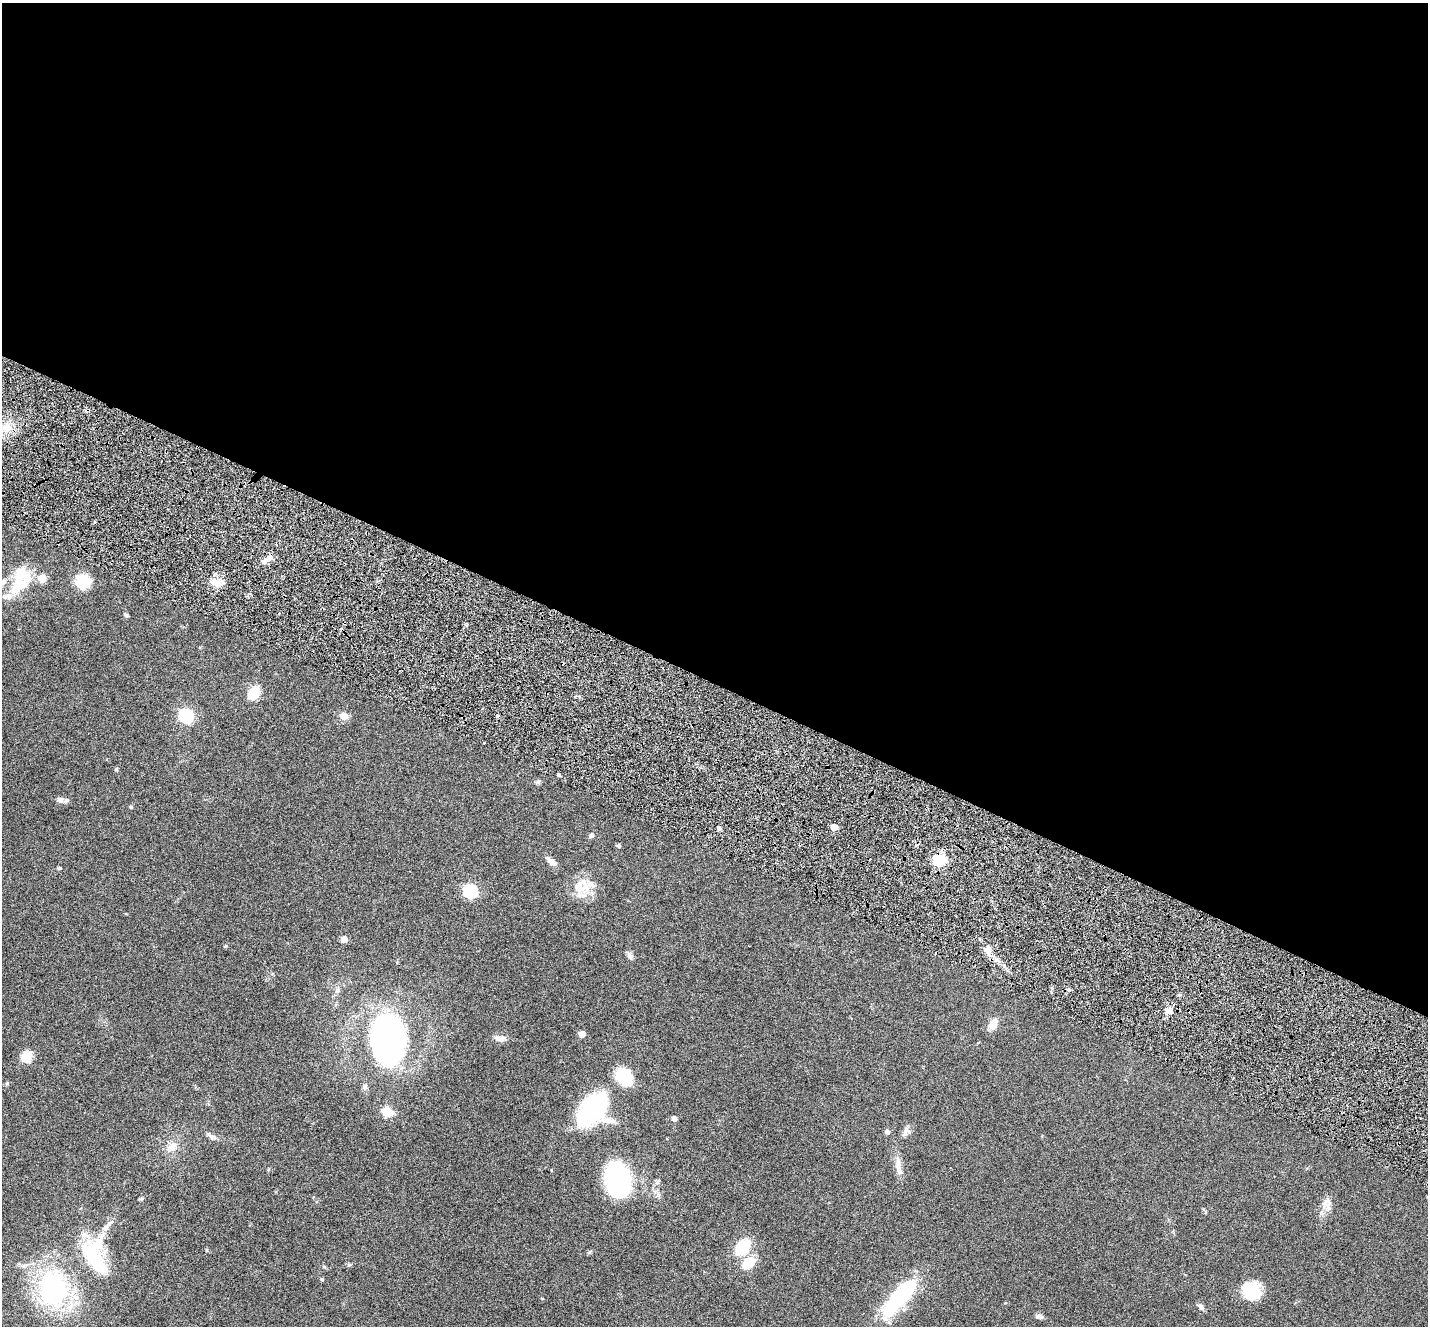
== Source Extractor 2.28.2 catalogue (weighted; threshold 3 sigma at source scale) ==
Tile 3 of 4 x 4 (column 3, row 1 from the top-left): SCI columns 2935-4360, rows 4259-5582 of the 5796 x 5871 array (HDU 1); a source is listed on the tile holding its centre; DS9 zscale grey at full resolution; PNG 1430 x 1328 px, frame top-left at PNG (2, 3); no overlay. Shown black and unused: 52% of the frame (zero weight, under 5 of 9 exposures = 5% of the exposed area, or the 3 px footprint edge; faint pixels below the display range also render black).
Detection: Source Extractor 2.28.2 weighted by HDU 2 'WHT'; one run over the whole footprint, this tile lists its part. Background 0.0535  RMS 0.0043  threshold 0.0177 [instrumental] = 3 sigma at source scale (4.09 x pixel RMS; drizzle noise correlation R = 1.36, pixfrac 0.8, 0.05/0.05 arcsec/px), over >= 5 px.
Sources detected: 76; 3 inside a brighter object's white glare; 2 cosmic-ray / hot-pixel residue — not listed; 5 inside a brighter listed object's ellipse — not listed separately; the other 66 listed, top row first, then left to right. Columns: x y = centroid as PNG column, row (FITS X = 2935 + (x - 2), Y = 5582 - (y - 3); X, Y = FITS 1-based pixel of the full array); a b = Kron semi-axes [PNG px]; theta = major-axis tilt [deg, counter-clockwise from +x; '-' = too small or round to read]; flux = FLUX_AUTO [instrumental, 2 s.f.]
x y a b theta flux
7 428 15 10 1 5.5
94 522 4 3 - 0.43
266 560 17 6 35 3
20 577 38 20 58 15
42 578 5 5 - 9.4
83 581 16 15 - 9.6
216 583 18 9 -26 4
126 615 6 4 -30 0.63
254 693 13 9 55 9.5
186 716 7 6 - 59
344 716 5 5 - 8.1
497 716 4 3 - 0.47
116 769 6 5 - 0.46
559 775 4 4 - 0.61
538 782 8 5 27 0.78
60 800 8 6 -11 1.5
131 807 5 4 - 0.58
834 827 5 4 - 5.1
719 828 5 4 - 0.82
591 835 5 4 - 1.3
618 845 4 4 - 0.79
940 860 6 5 - 43
551 862 12 7 -37 2.5
59 868 5 4 - 0.49
581 886 25 24 - 9.1
470 891 6 6 - 54
344 939 5 4 - 5.8
226 946 4 4 - 0.46
988 951 13 9 -75 3.1
630 955 12 6 -67 1.4
997 960 7 5 -42 1.3
337 991 8 6 84 1.3
1169 1012 11 6 -5 1.7
993 1024 13 9 62 4.1
582 1034 5 5 - 4.6
500 1038 15 8 -6 2.5
388 1040 40 24 90 130
27 1057 15 12 73 5.2
624 1076 14 11 -50 21
365 1087 7 7 - 1.1
592 1110 38 27 46 45
387 1112 11 9 -29 6.7
674 1118 4 4 - 2.3
887 1132 5 5 - 1.5
905 1132 11 6 83 1.6
212 1137 12 6 -29 1.7
172 1147 17 11 36 4.1
898 1167 29 7 -81 3.9
551 1170 4 3 - 0.3
618 1180 23 16 -77 110
658 1181 8 4 54 0.83
141 1199 6 4 42 0.53
1325 1203 17 8 76 3.2
742 1248 15 10 50 16
90 1251 43 30 48 26
589 1252 7 4 45 0.51
748 1263 18 12 37 7.4
23 1266 11 6 13 1.7
324 1267 6 4 -19 0.46
322 1279 5 4 - 0.58
53 1289 29 21 -90 73
1253 1290 19 18 - 12
76 1297 11 7 -20 3
899 1298 50 15 50 38
1200 1306 11 5 -53 1.1
1039 1316 9 6 -16 1.3
Unlisted compact peaks at least as high as the median listed source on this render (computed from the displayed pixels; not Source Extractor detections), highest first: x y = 349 1265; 207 1250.